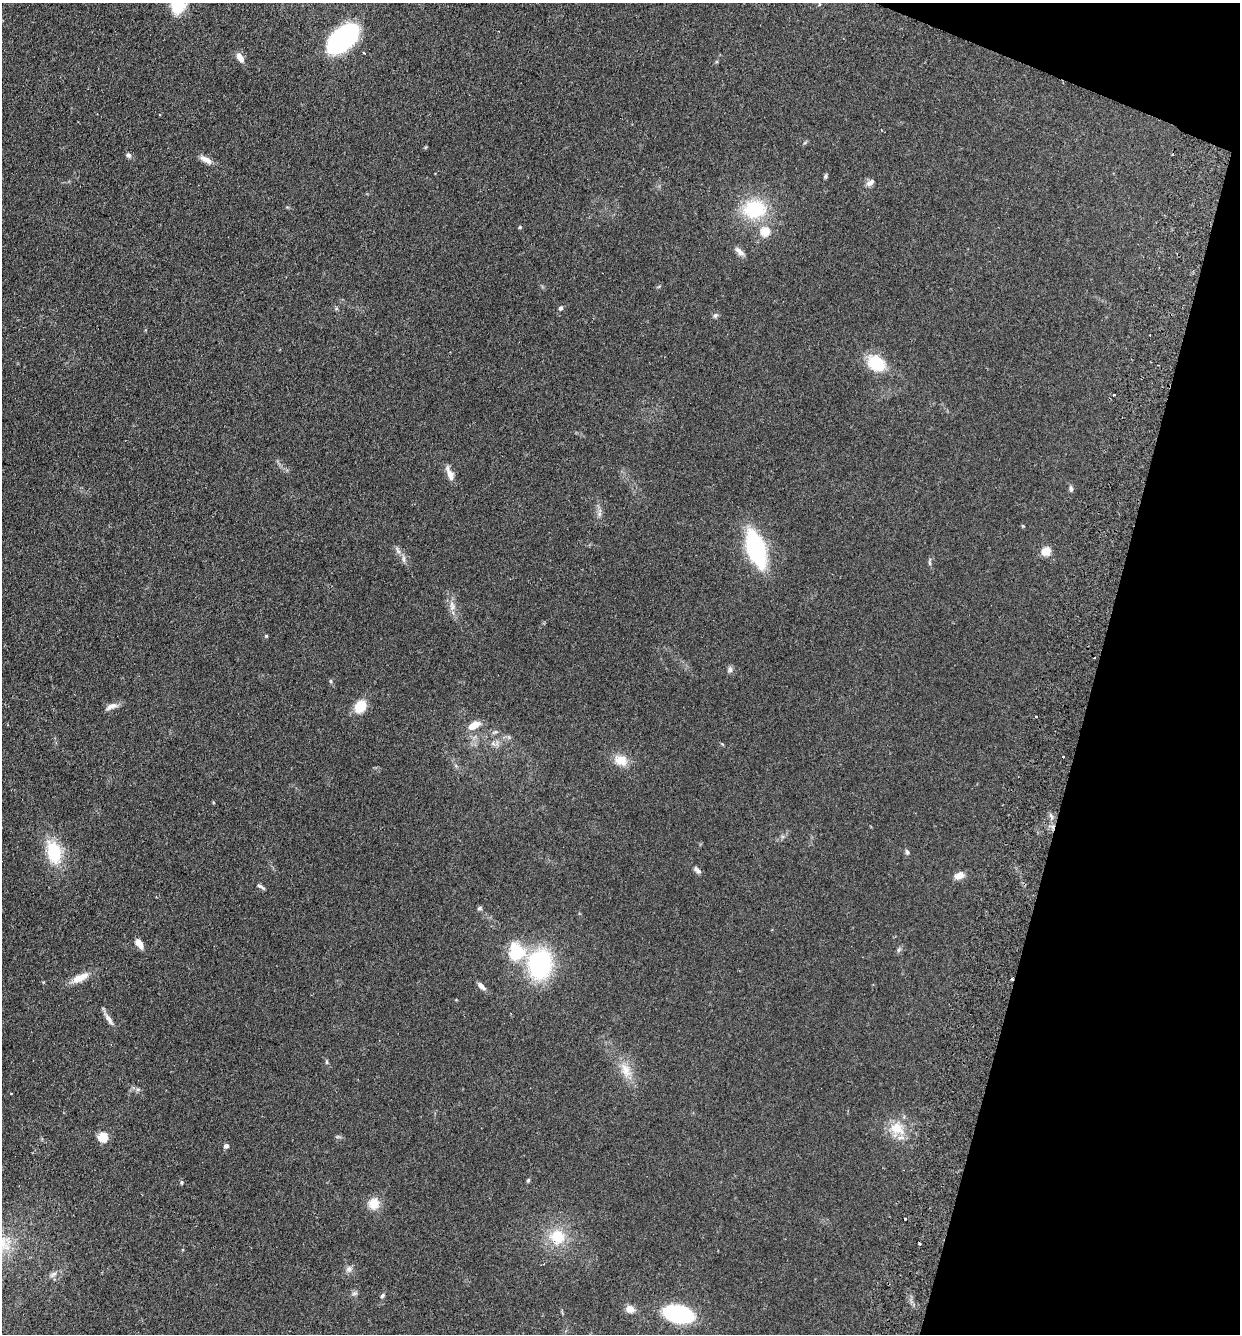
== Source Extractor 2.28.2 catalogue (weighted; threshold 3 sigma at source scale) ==
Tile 8 of 4 x 4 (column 4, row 2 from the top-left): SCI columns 3908-5145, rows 2688-4019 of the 5462 x 5375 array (HDU 1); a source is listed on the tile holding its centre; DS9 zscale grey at full resolution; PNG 1242 x 1336 px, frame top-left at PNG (2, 3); no overlay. Shown black and unused: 13% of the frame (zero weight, under 2 of 3 exposures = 3% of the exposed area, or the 3 px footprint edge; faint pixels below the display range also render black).
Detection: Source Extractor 2.28.2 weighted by HDU 2 'WHT'; one run over the whole footprint, this tile lists its part. Background 0.127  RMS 0.008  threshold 0.0359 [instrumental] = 3 sigma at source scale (4.5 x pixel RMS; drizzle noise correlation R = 1.50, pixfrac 1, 0.05/0.05 arcsec/px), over >= 5 px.
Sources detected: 71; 6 cosmic-ray / hot-pixel residue — not listed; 1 inside a brighter listed object's ellipse — not listed separately; the other 64 listed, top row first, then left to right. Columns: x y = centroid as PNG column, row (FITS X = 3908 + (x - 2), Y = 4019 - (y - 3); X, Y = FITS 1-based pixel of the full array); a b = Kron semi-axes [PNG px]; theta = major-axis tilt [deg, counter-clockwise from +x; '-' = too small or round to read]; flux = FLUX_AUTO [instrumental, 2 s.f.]
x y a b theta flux
177 4 18 14 -80 25
819 4 5 3 - 0.65
342 39 27 15 39 140
240 57 12 7 -58 5.2
128 155 6 6 - 2.2
206 159 18 7 -30 5.1
825 176 7 4 78 1.2
870 183 11 6 36 3.2
754 209 22 18 15 45
520 227 4 4 - 0.78
765 231 5 5 - 30
739 251 16 6 -43 3.8
560 308 6 5 - 1.5
715 315 8 6 42 1.8
876 363 15 11 -40 33
450 474 20 7 -68 6.1
1071 489 7 5 -75 1.5
1023 526 5 4 - 0.7
756 549 30 13 -73 98
398 550 11 4 -63 2.4
1046 551 5 5 - 30
930 562 12 4 88 1.4
452 604 8 6 -50 3.1
266 636 5 4 - 0.78
730 669 9 6 -90 2.1
331 681 6 4 -89 0.93
111 706 17 7 23 4.5
360 706 13 10 50 16
474 725 18 9 30 8.1
493 743 7 6 - 2.2
1063 757 3 2 - 0.96
621 760 17 13 -23 11
213 802 5 3 - 0.61
1051 816 8 4 -46 1.9
54 852 28 16 -75 31
907 852 7 5 -60 1.6
697 870 12 6 -44 2.5
959 876 11 8 20 5.7
261 886 11 4 -31 1.9
479 908 6 5 - 1.3
139 943 8 5 -54 10
898 950 7 4 71 1.3
517 952 7 6 - 140
540 964 28 22 79 84
80 978 22 9 26 9.8
481 986 11 6 -44 3.6
109 1019 19 6 -56 4.2
327 1062 6 4 -90 1
626 1070 23 12 -66 12
138 1089 7 4 0 1.5
11 1093 3 2 - 0.71
897 1129 22 19 -48 17
103 1137 5 5 - 46
226 1146 5 4 - 3.5
528 1180 6 5 - 0.97
181 1182 6 5 - 1.1
374 1203 14 13 - 9.8
557 1237 21 18 -20 23
349 1269 9 8 - 2.9
53 1274 10 6 37 2.7
354 1293 8 4 9 1.5
382 1296 7 5 58 1.4
630 1309 11 10 - 4.9
678 1314 22 12 -14 100
Isophote crosses this tile's border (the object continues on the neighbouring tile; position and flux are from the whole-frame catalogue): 1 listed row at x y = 177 4